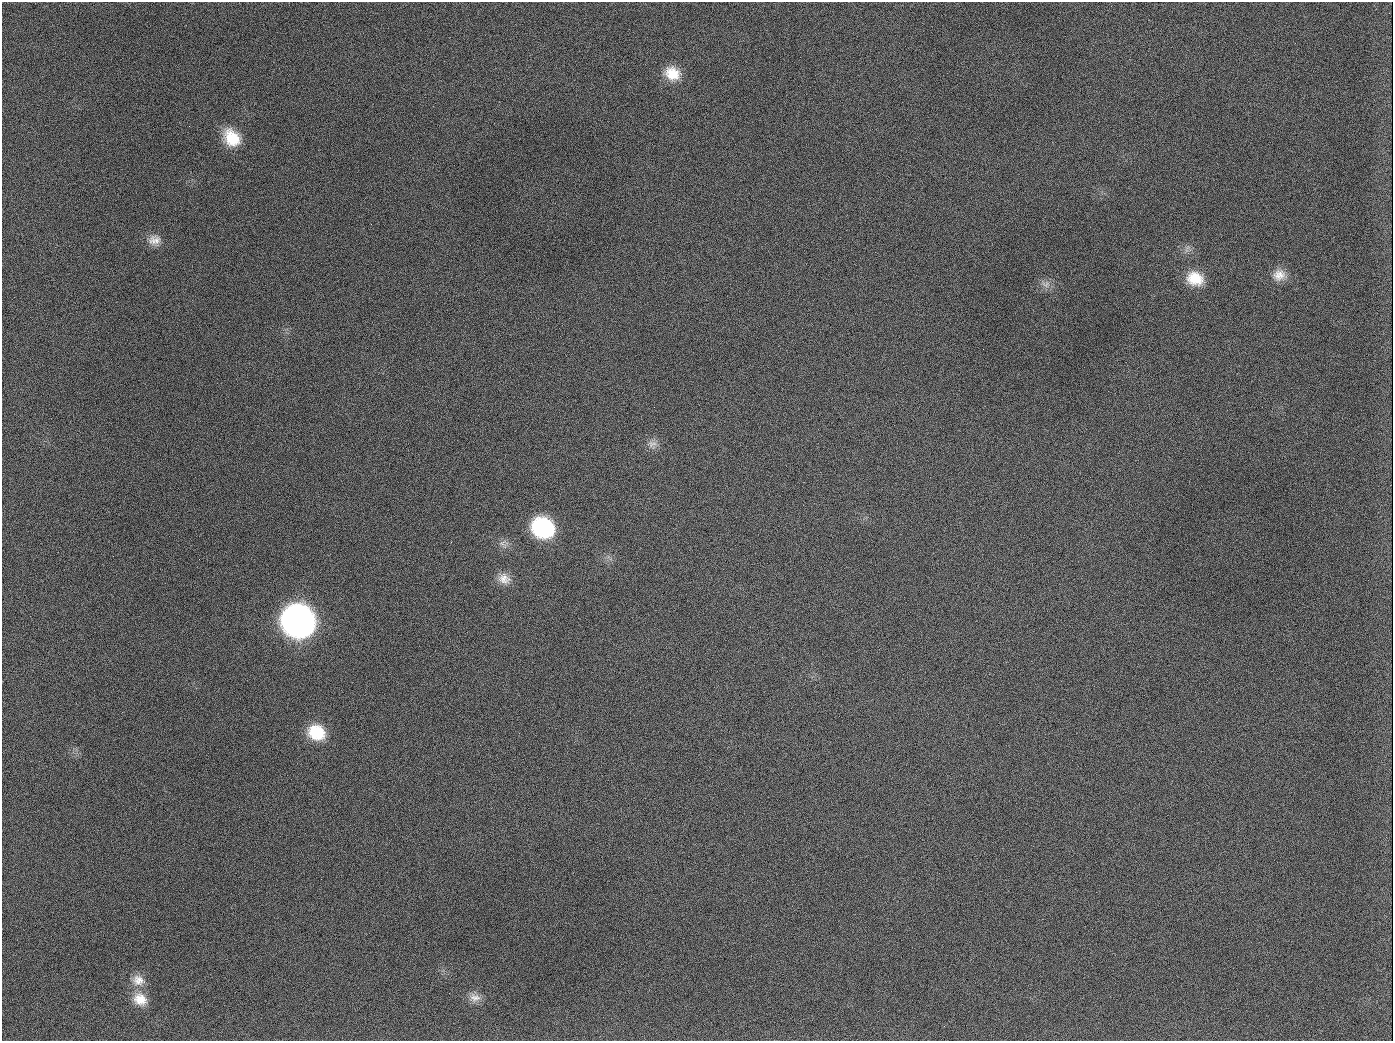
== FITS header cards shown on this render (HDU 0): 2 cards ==
NAXIS1  =                 1391
NAXIS2  =                 1039

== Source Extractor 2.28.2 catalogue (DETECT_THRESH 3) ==
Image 1391 x 1039 px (HDU 0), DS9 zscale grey, 1 PNG px = 1 image px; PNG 1395 x 1043 px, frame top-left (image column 1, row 1039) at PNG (2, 2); no overlay
Background 1680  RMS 74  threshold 222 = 3 sigma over >= 5 px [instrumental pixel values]
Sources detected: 17; all 17 listed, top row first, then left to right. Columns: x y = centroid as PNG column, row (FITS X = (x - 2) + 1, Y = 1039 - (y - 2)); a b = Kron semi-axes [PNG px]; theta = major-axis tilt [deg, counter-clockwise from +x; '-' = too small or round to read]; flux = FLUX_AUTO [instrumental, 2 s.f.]
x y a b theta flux
672 73 19 16 -25 1.1e+05
189 126 2 2 - 7.2e+03
232 138 21 16 -51 1.6e+05
154 240 17 13 10 5.2e+04
1279 275 17 15 28 6.6e+04
1195 279 20 16 -18 1.3e+05
1046 284 14 10 -1 3.6e+04
654 407 2 2 - 3.8e+03
652 444 14 9 13 3.4e+04
543 528 19 16 -28 5.5e+05
504 579 18 14 -22 5.7e+04
298 621 20 19 - 3.9e+06
316 732 20 16 -28 1.8e+05
138 980 18 15 -21 6.9e+04
475 997 16 12 -12 4.5e+04
140 999 19 15 -34 9.1e+04
944 1026 3 2 - 6.6e+03